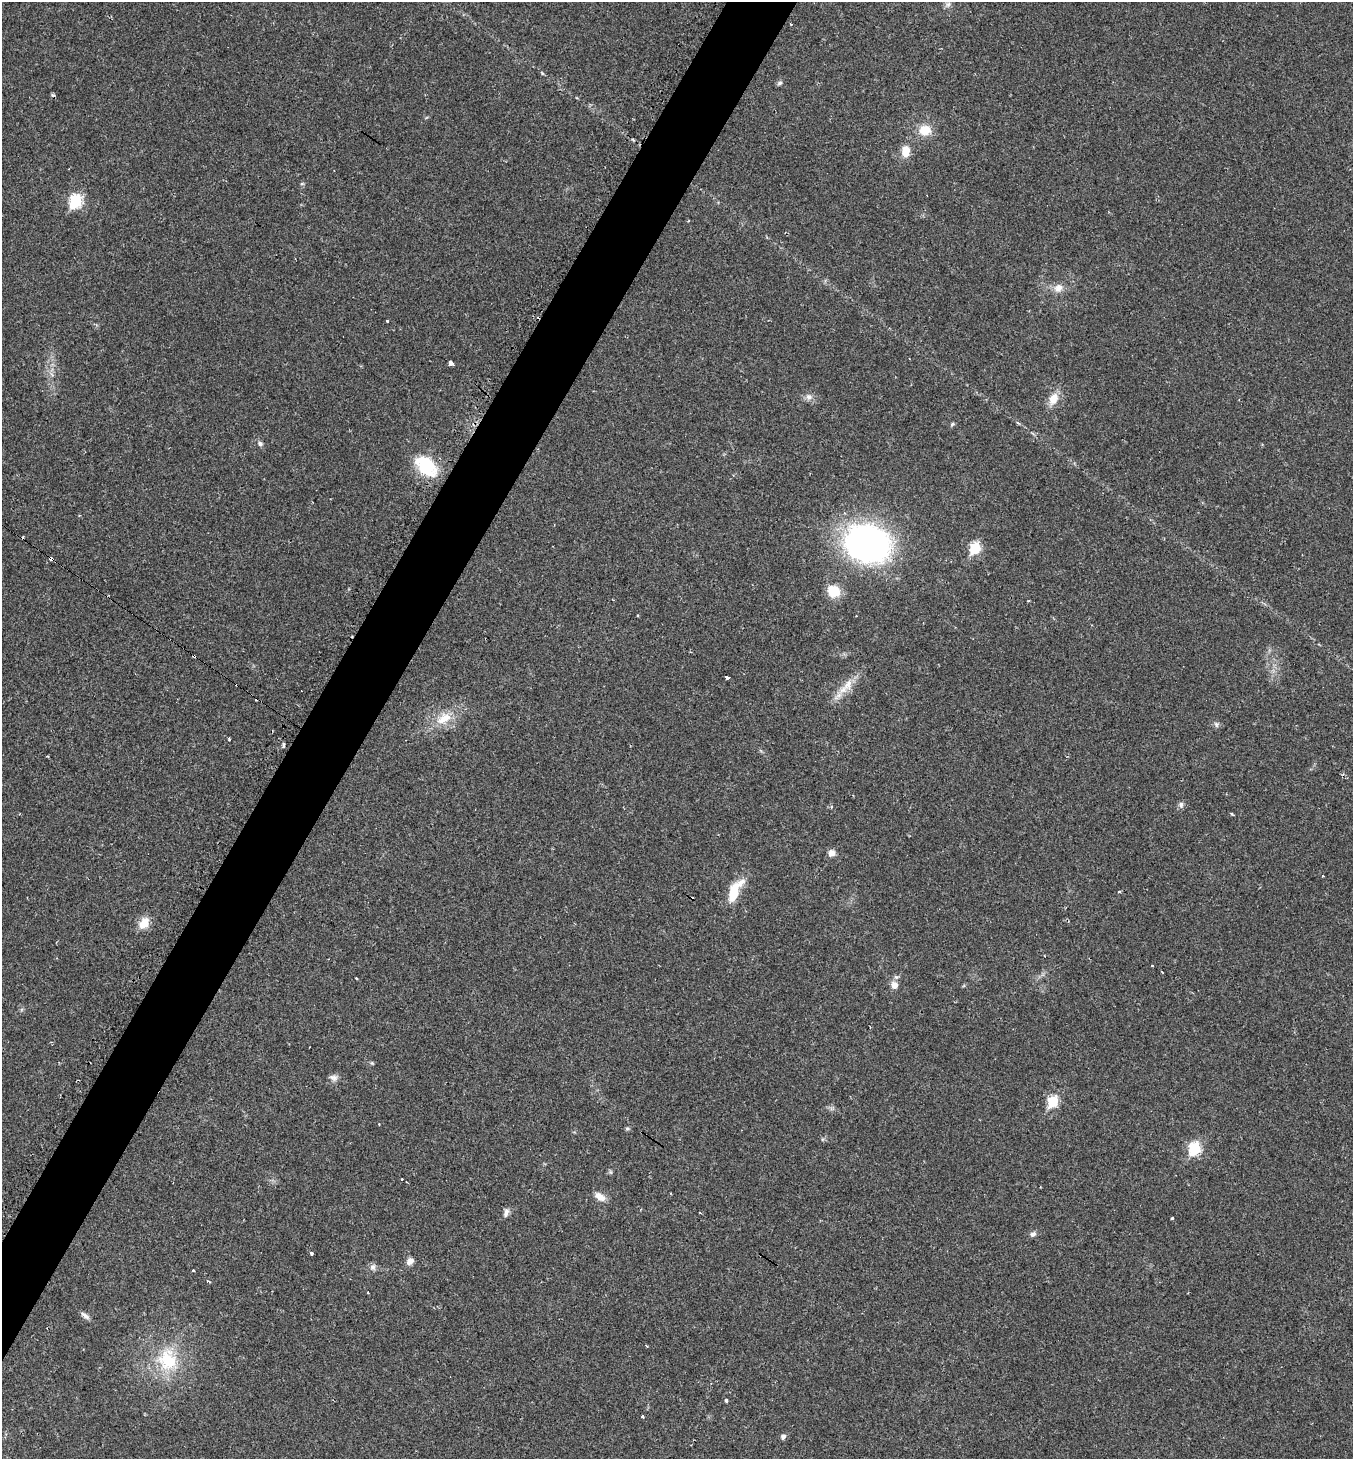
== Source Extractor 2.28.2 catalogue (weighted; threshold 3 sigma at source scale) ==
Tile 7 of 4 x 4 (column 3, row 2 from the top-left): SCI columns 3009-4359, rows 2935-4391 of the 5936 x 5931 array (HDU 1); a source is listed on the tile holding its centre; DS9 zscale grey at full resolution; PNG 1355 x 1461 px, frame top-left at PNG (2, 2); no overlay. Shown black and unused: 5% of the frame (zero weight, under 2 of 3 exposures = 2% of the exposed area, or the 3 px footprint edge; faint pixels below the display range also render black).
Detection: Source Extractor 2.28.2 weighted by HDU 2 'WHT'; one run over the whole footprint, this tile lists its part. Background 0.0302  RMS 0.0045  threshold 0.0204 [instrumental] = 3 sigma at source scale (4.5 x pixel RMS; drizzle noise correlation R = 1.50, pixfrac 1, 0.05/0.05 arcsec/px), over >= 5 px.
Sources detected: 67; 7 cosmic-ray / hot-pixel residue — not listed; the other 60 listed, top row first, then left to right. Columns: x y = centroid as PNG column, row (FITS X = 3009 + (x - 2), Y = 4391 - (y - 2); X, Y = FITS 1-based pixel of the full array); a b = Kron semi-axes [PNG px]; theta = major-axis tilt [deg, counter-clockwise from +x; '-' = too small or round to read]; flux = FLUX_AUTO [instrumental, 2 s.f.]
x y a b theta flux
948 4 9 6 63 1.4
791 24 3 2 - 0.32
542 73 6 3 -45 0.51
780 83 7 5 27 0.92
925 130 15 12 1 7.3
906 151 11 8 86 6.5
76 201 7 6 - 45
1058 288 13 11 25 3.6
387 321 3 3 - 0.81
451 363 4 3 - 16
809 397 9 7 -24 2.1
1053 399 14 10 63 5.8
952 424 6 4 23 0.67
260 444 7 6 - 1.3
426 466 25 16 -46 23
867 543 41 33 -19 150
975 548 7 6 - 27
51 559 3 3 - 25
834 591 14 12 -33 9.7
194 656 3 3 - 0.91
727 678 6 3 -16 3.8
848 684 19 11 66 5.9
444 718 24 13 28 9.4
1216 724 9 5 -71 1
229 739 3 3 - 0.78
283 745 3 3 - 2.8
47 756 4 2 - 0.31
1181 805 7 7 - 1.5
1231 814 4 3 - 0.66
832 853 7 7 - 2.8
1323 876 3 2 - 0.37
734 891 30 11 63 12
1119 891 4 3 - 0.58
144 923 16 11 53 5.5
1152 966 3 2 - 0.65
356 978 3 3 - 1.1
894 985 9 7 -58 3.1
372 1063 5 4 - 0.52
333 1077 11 7 -14 1.9
1053 1101 7 6 - 27
379 1124 3 2 - 0.3
627 1128 5 5 - 0.68
1195 1148 7 6 - 36
402 1179 3 3 - 2.2
600 1197 14 8 -31 3.8
506 1212 11 6 74 1.9
700 1213 3 2 - 0.46
1172 1218 3 2 - 0.39
1033 1234 8 6 35 1.3
312 1253 4 3 - 1.4
410 1261 8 7 - 2.6
373 1267 9 8 - 1.6
193 1270 3 3 - 1.3
209 1282 3 3 - 0.65
85 1316 13 5 -35 1.7
646 1346 3 2 - 0.45
167 1361 31 27 -49 24
726 1400 3 3 - 3.5
642 1416 4 3 - 0.47
783 1437 5 5 - 1.7
Overlapping masked pixels (flux is a lower limit): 2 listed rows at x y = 51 559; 194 656